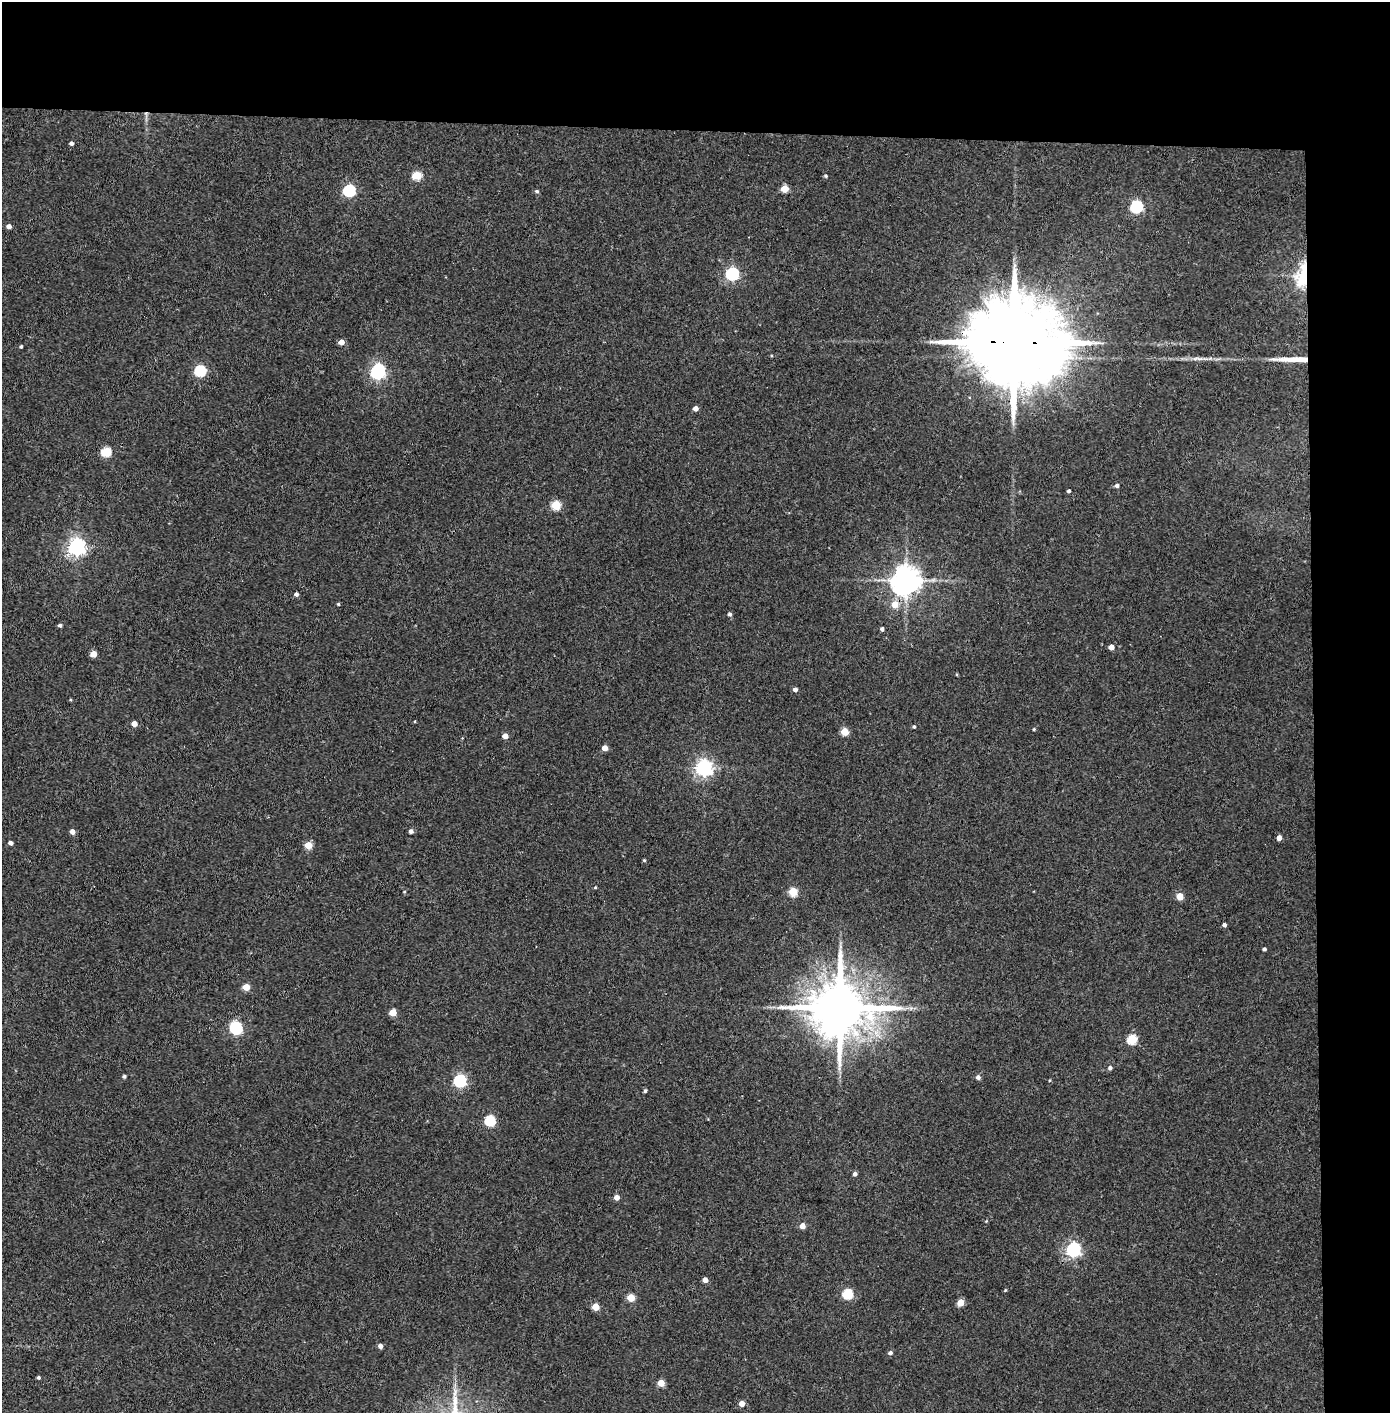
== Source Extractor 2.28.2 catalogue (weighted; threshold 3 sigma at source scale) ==
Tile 3 of 3 x 3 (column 3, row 1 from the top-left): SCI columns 2856-4243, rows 2826-4236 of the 4321 x 4242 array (HDU 1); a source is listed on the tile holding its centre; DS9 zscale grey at full resolution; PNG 1392 x 1415 px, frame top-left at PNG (2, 2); no overlay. Shown black and unused: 14% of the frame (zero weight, under 3 of 4 exposures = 6% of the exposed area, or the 3 px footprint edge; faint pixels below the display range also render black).
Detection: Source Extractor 2.28.2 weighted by HDU 2 'WHT'; one run over the whole footprint, this tile lists its part. Background 0.0881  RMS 0.0057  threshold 0.0255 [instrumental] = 3 sigma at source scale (4.5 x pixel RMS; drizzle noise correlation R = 1.50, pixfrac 1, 0.05/0.05 arcsec/px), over >= 5 px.
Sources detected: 80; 1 long thin detection or spike segment (spike, bleed or trail) — not listed; the other 79 listed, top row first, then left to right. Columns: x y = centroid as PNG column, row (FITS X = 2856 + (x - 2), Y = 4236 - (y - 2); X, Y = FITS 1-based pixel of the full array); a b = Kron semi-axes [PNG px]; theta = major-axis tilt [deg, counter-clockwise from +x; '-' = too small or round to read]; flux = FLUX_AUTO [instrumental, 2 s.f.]
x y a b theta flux
71 143 4 4 - 1.8
417 175 5 5 - 23
826 176 5 4 - 0.88
785 189 5 5 - 13
349 191 6 5 - 70
537 191 5 4 - 0.99
1136 207 6 6 - 79
9 226 4 4 - 2.9
732 274 6 6 - 96
1303 276 19 10 79 34
341 342 5 4 - 4.3
1015 343 30 20 -4 13000
21 346 3 3 - 0.86
1196 358 12 3 15 1.7
200 371 6 5 - 52
378 371 7 6 - 150
696 408 4 4 - 3.5
106 452 5 5 - 33
1117 485 5 4 - 1.5
1069 491 3 3 - 1.1
556 505 5 5 - 25
77 547 6 6 - 220
906 580 8 8 - 830
296 594 4 4 - 1.8
338 604 4 3 - 0.64
895 604 6 6 - 6.9
729 614 4 4 - 1.3
60 625 4 4 - 1.4
882 629 4 4 - 1.5
1111 647 4 4 - 4.6
93 654 4 4 - 8.9
795 689 4 4 - 2.3
71 700 4 3 - 0.52
134 724 4 4 - 5.3
914 727 4 4 - 0.95
1034 729 4 3 - 0.6
845 732 5 5 - 15
505 736 4 4 - 4.9
605 748 4 4 - 5.7
704 768 6 6 - 220
411 831 4 4 - 2
72 832 5 4 - 3.3
1279 838 4 4 - 4.2
11 843 4 4 - 2.2
308 845 5 5 - 13
644 860 4 4 - 0.65
595 887 4 3 - 0.63
404 892 4 3 - 0.45
793 892 5 5 - 20
1180 896 5 4 - 10
1224 925 4 4 - 1.7
1264 949 4 3 - 1.2
246 987 5 4 - 11
840 1008 17 14 0 4300
393 1013 5 5 - 11
236 1028 7 6 - 80
1132 1039 5 5 - 32
1110 1068 5 4 - 1.5
124 1076 4 4 - 1.1
978 1077 5 5 - 1.9
1050 1080 4 2 - 0.47
460 1081 6 5 - 83
645 1091 4 4 - 1
490 1121 5 5 - 42
855 1174 4 4 - 1.7
617 1197 4 4 - 4.6
802 1226 5 4 - 5.3
1074 1249 6 6 - 130
705 1280 4 4 - 4.6
1005 1290 4 3 - 0.51
848 1294 5 5 - 36
631 1298 5 5 - 15
960 1303 5 4 - 10
595 1307 5 4 - 13
380 1346 4 4 - 2.5
890 1353 5 4 - 1.6
38 1377 4 3 - 1.1
661 1383 5 4 - 12
741 1403 4 4 - 5.3
Overlapping masked pixels (flux is a lower limit): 2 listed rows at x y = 1303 276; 1015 343